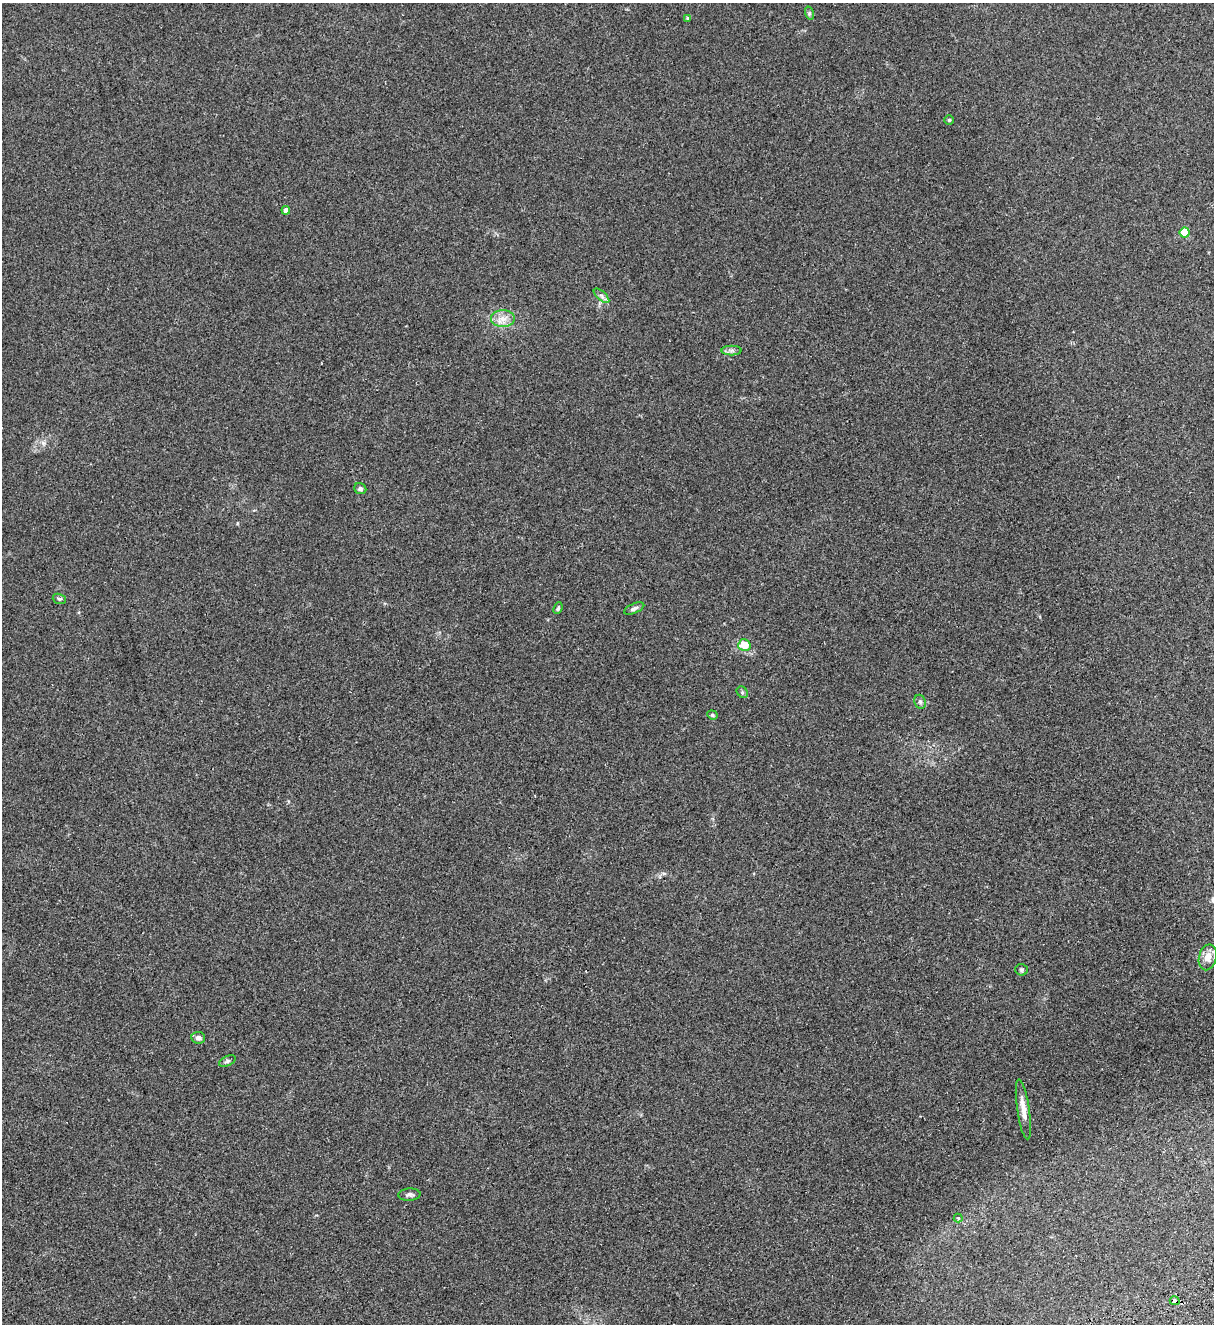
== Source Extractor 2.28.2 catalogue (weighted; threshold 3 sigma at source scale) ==
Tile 6 of 4 x 4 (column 2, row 2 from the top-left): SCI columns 1386-2597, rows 2701-4022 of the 5314 x 5399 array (HDU 1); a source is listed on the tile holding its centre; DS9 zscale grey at full resolution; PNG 1216 x 1326 px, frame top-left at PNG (2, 3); each listed source drawn as its Kron ellipse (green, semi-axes under 4 px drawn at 4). Shown black and unused: <1% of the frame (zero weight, under 2 of 3 exposures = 3% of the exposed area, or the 3 px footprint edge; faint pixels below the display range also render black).
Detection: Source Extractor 2.28.2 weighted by HDU 2 'WHT'; one run over the whole footprint, this tile lists its part. Background 0.0624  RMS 0.007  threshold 0.0316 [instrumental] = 3 sigma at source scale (4.5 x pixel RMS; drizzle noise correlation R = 1.50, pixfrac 1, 0.05/0.05 arcsec/px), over >= 5 px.
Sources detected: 24; all 24 listed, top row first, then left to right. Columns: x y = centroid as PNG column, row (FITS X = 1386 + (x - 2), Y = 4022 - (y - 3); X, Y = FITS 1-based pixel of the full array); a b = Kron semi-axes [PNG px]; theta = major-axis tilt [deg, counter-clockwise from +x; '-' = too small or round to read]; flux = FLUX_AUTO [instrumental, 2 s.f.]
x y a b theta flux
809 13 7 4 -73 1.2
687 18 4 3 - 0.79
949 120 5 4 - 0.87
286 210 4 4 - 4.5
1185 233 5 5 - 26
602 296 10 4 -41 1.9
503 319 11 8 0 5.8
731 350 10 5 0 2
360 489 6 5 - 2
59 599 7 5 -19 1.3
558 608 6 4 66 1.2
634 608 11 4 23 2
744 645 6 6 - 13
742 692 6 5 - 1.1
920 702 7 5 -68 1.6
712 715 5 4 - 0.92
1208 957 13 8 76 6.9
1021 970 6 5 - 1.1
198 1038 7 6 - 3
227 1061 9 5 25 1.6
1023 1109 30 6 -82 7.2
409 1195 11 6 3 2.1
958 1218 4 4 - 0.75
1175 1301 5 4 - 3
Overlapping masked pixels (flux is a lower limit): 1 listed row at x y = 1175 1301